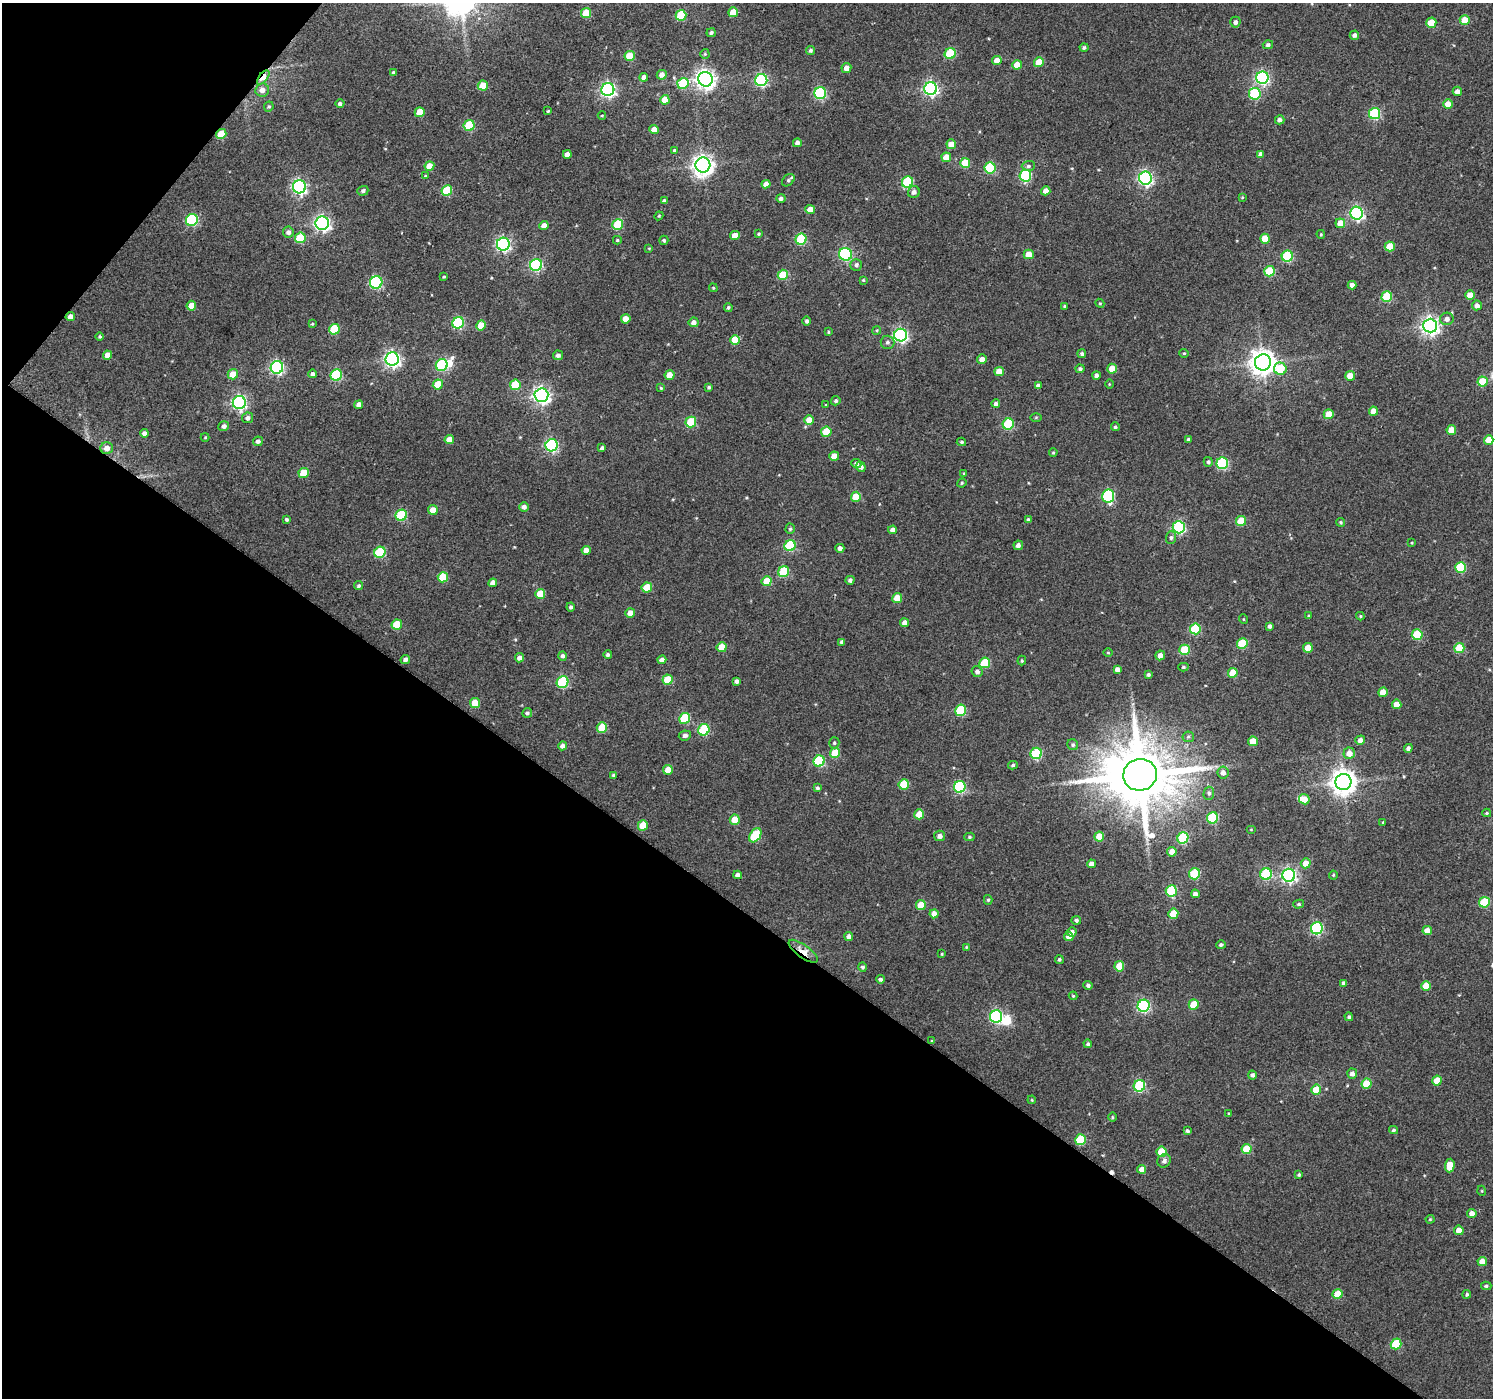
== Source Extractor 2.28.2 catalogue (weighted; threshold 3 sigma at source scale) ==
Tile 9 of 4 x 4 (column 1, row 3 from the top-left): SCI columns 1-1491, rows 1576-2971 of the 5970 x 6010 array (HDU 1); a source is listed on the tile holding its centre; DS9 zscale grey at full resolution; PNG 1495 x 1400 px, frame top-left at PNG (2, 3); each listed source drawn as its Kron ellipse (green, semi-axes under 4 px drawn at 4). Shown black and unused: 38% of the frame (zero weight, under 2 of 3 exposures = <1% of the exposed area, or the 3 px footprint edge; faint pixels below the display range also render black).
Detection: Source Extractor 2.28.2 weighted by HDU 2 'WHT'; one run over the whole footprint, this tile lists its part. Background 0.0469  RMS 0.019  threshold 0.0849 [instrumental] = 3 sigma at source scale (4.5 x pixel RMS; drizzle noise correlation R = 1.50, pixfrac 1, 0.0396/0.0396 arcsec/px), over >= 5 px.
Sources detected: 364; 3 inside a brighter object's white glare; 1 cosmic-ray / hot-pixel residue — neither listed nor drawn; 1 inside a brighter listed object's ellipse — not listed separately; the other 359 listed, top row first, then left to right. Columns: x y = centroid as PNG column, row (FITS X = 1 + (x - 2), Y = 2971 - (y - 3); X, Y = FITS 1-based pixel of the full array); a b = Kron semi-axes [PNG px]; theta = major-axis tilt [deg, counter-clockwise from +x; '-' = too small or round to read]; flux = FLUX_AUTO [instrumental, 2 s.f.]
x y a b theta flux
733 12 5 5 - 38
586 13 5 5 - 51
681 15 5 5 - 90
1465 20 5 5 - 33
1235 22 5 5 - 6.6
1431 23 5 5 - 41
711 33 4 4 - 4.3
1354 35 4 4 - 5.8
1268 45 5 4 - 4.8
1084 47 4 4 - 3.9
810 50 4 4 - 4.2
705 54 5 5 - 2.5
950 54 5 5 - 100
630 56 5 5 - 53
997 60 5 4 - 18
1039 62 5 5 - 39
1017 65 5 4 - 25
846 68 5 5 - 13
393 73 4 3 - 3.5
662 75 5 5 - 11
263 77 8 4 51 28
644 77 4 4 - 9.7
1262 78 6 6 - 340
705 79 7 7 - 990
761 80 6 6 - 250
683 84 6 5 - 83
483 85 5 5 - 34
931 89 6 6 - 440
262 90 7 6 - 12
608 90 6 6 - 480
1457 91 4 4 - 9.9
820 93 6 6 - 210
1255 94 6 6 - 130
665 100 5 4 - 24
340 103 4 4 - 4.8
1448 104 5 4 - 23
269 107 5 4 - 2.6
548 111 3 2 - 2
420 112 5 5 - 33
1375 114 6 5 - 170
602 115 4 3 - 1.6
1280 120 5 4 - 7
469 125 5 5 - 91
654 130 5 4 - 18
221 134 5 5 - 46
797 143 4 4 - 8.4
951 144 5 4 - 26
674 150 3 3 - 2.3
567 154 4 4 - 11
1261 154 4 4 - 6.9
946 157 5 5 - 22
965 163 5 5 - 58
703 165 7 7 - 1200
429 166 5 4 - 23
1028 166 6 5 - 4.4
990 168 5 5 - 120
1025 175 6 5 - 170
425 176 4 3 - 1.7
1145 178 6 6 - 440
788 180 7 5 43 4.4
907 182 6 5 - 140
766 184 4 4 - 13
299 187 6 6 - 420
363 191 5 4 - 4.5
447 191 5 5 - 79
1046 191 4 4 - 13
914 192 6 5 - 8.1
1242 197 4 3 - 1.8
781 198 5 4 - 5.2
664 201 4 4 - 3.2
810 210 5 4 - 21
1357 213 6 6 - 390
659 216 4 4 - 2
192 220 6 5 - 180
322 223 7 6 - 540
1340 223 5 5 - 23
544 225 5 4 - 12
618 225 6 5 - 88
288 232 5 5 - 7.6
758 234 3 2 - 1.9
1321 234 4 3 - 2.1
735 236 5 4 - 21
300 238 5 5 - 66
801 239 5 5 - 120
1265 239 5 5 - 36
617 240 4 4 - 2.4
664 240 4 4 - 3.4
503 244 6 6 - 400
1390 246 5 5 - 38
649 248 4 3 - 1.6
845 254 6 6 - 250
1029 254 5 4 - 26
1287 256 5 5 - 130
536 265 6 6 - 230
856 265 6 6 - 5.3
1269 271 5 5 - 82
783 275 5 5 - 65
444 277 3 2 - 1.8
863 280 3 3 - 2.1
376 282 6 6 - 200
1352 285 4 4 - 11
713 288 4 4 - 2.1
1470 295 5 4 - 21
1387 296 5 5 - 89
1100 303 4 4 - 1.9
1477 305 5 5 - 10
191 306 5 5 - 24
1064 306 4 3 - 2.3
728 307 4 4 - 2.9
70 317 5 4 - 8.4
626 319 5 4 - 21
1447 319 6 6 - 9.2
807 321 4 4 - 4
694 322 5 4 - 8.5
458 323 6 5 - 160
312 324 3 3 - 1.7
481 325 5 5 - 37
1430 326 7 7 - 800
334 329 5 5 - 70
877 330 4 3 - 1.9
828 332 3 3 - 1.9
901 335 6 6 - 400
100 336 4 4 - 2.6
735 340 5 5 - 52
887 342 7 6 - 5.4
1184 353 5 4 - 2.5
1082 354 4 4 - 4.5
107 355 4 4 - 14
558 355 5 4 - 6.8
392 359 7 6 - 590
982 359 5 4 - 12
1263 362 8 8 - 1800
442 365 6 5 - 150
277 367 6 6 - 340
1080 369 4 4 - 4.1
1112 369 5 4 - 26
1280 369 6 6 - 69
999 371 5 4 - 24
233 374 5 5 - 23
313 374 4 4 - 5.4
336 375 6 5 - 140
669 375 5 5 - 20
1096 375 4 4 - 6.3
1350 376 5 4 - 25
1482 381 5 5 - 49
438 384 5 5 - 43
1109 384 5 3 - 1.6
515 385 5 5 - 63
1038 386 4 4 - 7.8
709 387 4 3 - 3.1
661 388 4 4 - 2.5
541 395 7 7 - 650
836 401 5 4 - 4
239 403 6 6 - 420
996 404 4 4 - 5.8
359 405 4 4 - 11
826 405 3 3 - 1.6
1373 411 4 4 - 19
1329 414 5 5 - 32
1036 417 5 4 - 1.9
248 418 5 5 - 6.7
809 420 5 5 - 21
691 422 5 5 - 86
1008 424 5 5 - 130
224 426 5 5 - 6.8
1115 427 4 4 - 3.7
1451 430 5 5 - 30
826 432 5 5 - 56
144 433 4 4 - 6.9
205 437 4 4 - 1.9
449 440 5 4 - 22
1189 440 3 3 - 4.2
1489 440 5 4 - 29
258 441 5 4 - 7
961 442 5 4 - 3.3
552 445 6 6 - 250
107 448 6 6 - 13
602 448 4 4 - 4.7
1053 452 4 3 - 2.3
834 456 5 4 - 20
1208 462 5 4 - 3.7
1222 463 6 5 - 170
856 464 5 4 - 6.1
861 467 5 4 - 7.4
304 473 5 5 - 45
964 473 4 3 - 1.9
962 483 5 4 - 2.3
1108 496 6 6 - 220
856 497 5 5 - 50
524 507 5 4 - 7.6
433 510 5 5 - 20
401 515 6 5 - 120
286 519 4 3 - 3.1
1028 520 4 3 - 4.1
1241 521 5 5 - 51
1341 522 4 4 - 2.3
1179 527 6 6 - 260
790 529 5 4 - 2.7
893 530 4 4 - 9.9
1171 538 6 5 - 4.1
1412 543 4 3 - 1.6
1018 545 5 4 - 7.4
790 546 6 5 - 130
840 548 4 4 - 7.3
586 550 4 4 - 12
380 552 6 5 - 120
1461 567 5 5 - 95
784 572 6 5 - 100
443 577 5 5 - 60
850 580 4 4 - 5.3
767 581 5 5 - 49
493 583 4 4 - 13
358 586 4 4 - 3.4
647 587 5 5 - 45
540 594 5 5 - 41
897 598 5 5 - 33
571 607 4 4 - 4.3
630 613 5 4 - 13
1309 616 3 3 - 1.7
1360 616 4 4 - 2
1243 619 5 3 - 1.6
905 623 4 4 - 10
397 625 5 5 - 48
1269 626 4 3 - 5.5
1195 629 5 5 - 110
1417 635 5 5 - 87
842 642 4 4 - 5
1242 643 5 5 - 76
722 647 5 4 - 33
1308 648 5 5 - 25
1459 648 5 5 - 59
1184 650 5 5 - 71
1108 653 4 3 - 1.5
608 655 4 4 - 4.3
1160 655 5 4 - 12
563 656 4 4 - 5.3
519 658 4 4 - 9
405 659 5 4 - 5.8
662 660 4 4 - 9.1
1022 661 5 4 - 2.6
985 663 5 5 - 85
1183 667 5 4 - 2.7
1117 669 4 4 - 9.2
977 672 5 5 - 6.5
1233 673 5 5 - 42
1148 675 4 3 - 3.8
667 680 5 5 - 43
737 681 4 4 - 6
563 682 6 5 - 170
1383 692 5 5 - 26
475 703 5 5 - 35
1397 704 4 4 - 25
961 710 6 5 - 110
527 713 5 4 - 4.3
685 718 5 5 - 91
602 727 5 5 - 56
704 730 6 5 - 130
685 735 6 5 - 6.2
1188 737 6 5 - 3.5
1360 740 5 4 - 12
1253 741 5 4 - 31
834 743 5 5 - 3.1
1073 745 6 5 - 3.9
562 746 4 4 - 8.9
1408 748 4 4 - 5.4
835 753 5 5 - 46
1036 753 6 5 - 130
1349 753 5 5 - 16
819 761 6 5 - 110
1013 765 5 4 - 3.1
668 770 5 5 - 23
1223 772 6 5 - 11
614 775 3 3 - 3.4
1140 775 17 16 - 17000
1343 782 8 8 - 1900
904 784 5 5 - 61
960 787 6 6 - 200
817 788 4 4 - 3.5
1209 793 6 5 - 4.1
1304 799 5 5 - 23
1487 813 4 4 - 2.5
919 814 5 5 - 39
1213 818 6 5 - 120
735 820 5 5 - 39
1383 822 3 3 - 1.8
643 825 5 5 - 43
1251 829 5 3 - 1.4
755 835 8 5 54 88
940 836 5 5 - 9
1099 836 5 5 - 29
969 837 5 4 - 2.8
1183 838 6 5 - 140
1172 852 5 4 - 17
1306 863 5 5 - 21
1091 864 4 4 - 9.5
1194 874 6 5 - 110
1266 874 6 5 - 150
738 875 4 4 - 8.5
1289 875 6 6 - 470
1333 875 4 4 - 2.2
1171 891 6 5 - 120
1195 894 4 4 - 9.8
988 900 5 4 - 2.7
1484 902 5 5 - 84
1299 904 5 4 - 3.4
921 905 5 5 - 43
934 914 4 4 - 15
1173 914 5 5 - 39
1076 920 5 4 - 4.8
1317 928 6 6 - 220
1427 931 5 4 - 19
1072 932 5 4 - 7.7
849 936 4 4 - 6.8
1069 937 5 4 - 13
1221 945 5 4 - 3.9
966 947 4 4 - 1.7
803 951 17 6 -36 23
942 954 3 3 - 1.7
1059 959 4 4 - 3.3
1119 966 5 5 - 42
863 967 5 4 - 3.9
880 979 4 4 - 4.6
1344 983 4 4 - 5.9
1088 985 4 4 - 5.2
1426 986 5 5 - 32
1073 996 4 4 - 1.9
1194 1004 5 5 - 48
1144 1006 6 6 - 260
996 1016 6 6 - 290
1349 1017 4 4 - 3.6
932 1041 3 3 - 2
1088 1044 4 4 - 3.1
1352 1074 5 5 - 8.9
1252 1075 4 4 - 5
1437 1081 5 4 - 34
1367 1084 5 5 - 51
1139 1086 6 5 - 170
1316 1090 5 5 - 38
1032 1100 4 3 - 1.6
1229 1114 4 3 - 1.8
1112 1117 5 3 - 2.2
1394 1130 4 3 - 3.1
1187 1131 4 3 - 3.8
1080 1140 5 5 - 89
1247 1149 5 5 - 42
1161 1152 5 5 - 44
1164 1161 7 6 - 7.3
1450 1166 7 5 86 38
1141 1169 4 4 - 13
1299 1175 3 3 - 2.6
1482 1191 5 3 - 1.6
1472 1213 4 4 - 12
1430 1219 4 4 - 2
1459 1230 5 4 - 19
1482 1261 4 4 - 18
1486 1286 5 4 - 3.3
1337 1294 5 5 - 36
1467 1294 4 4 - 3.6
1396 1344 5 5 - 89
Overlapping masked pixels (flux is a lower limit): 4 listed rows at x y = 263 77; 221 134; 70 317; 803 951